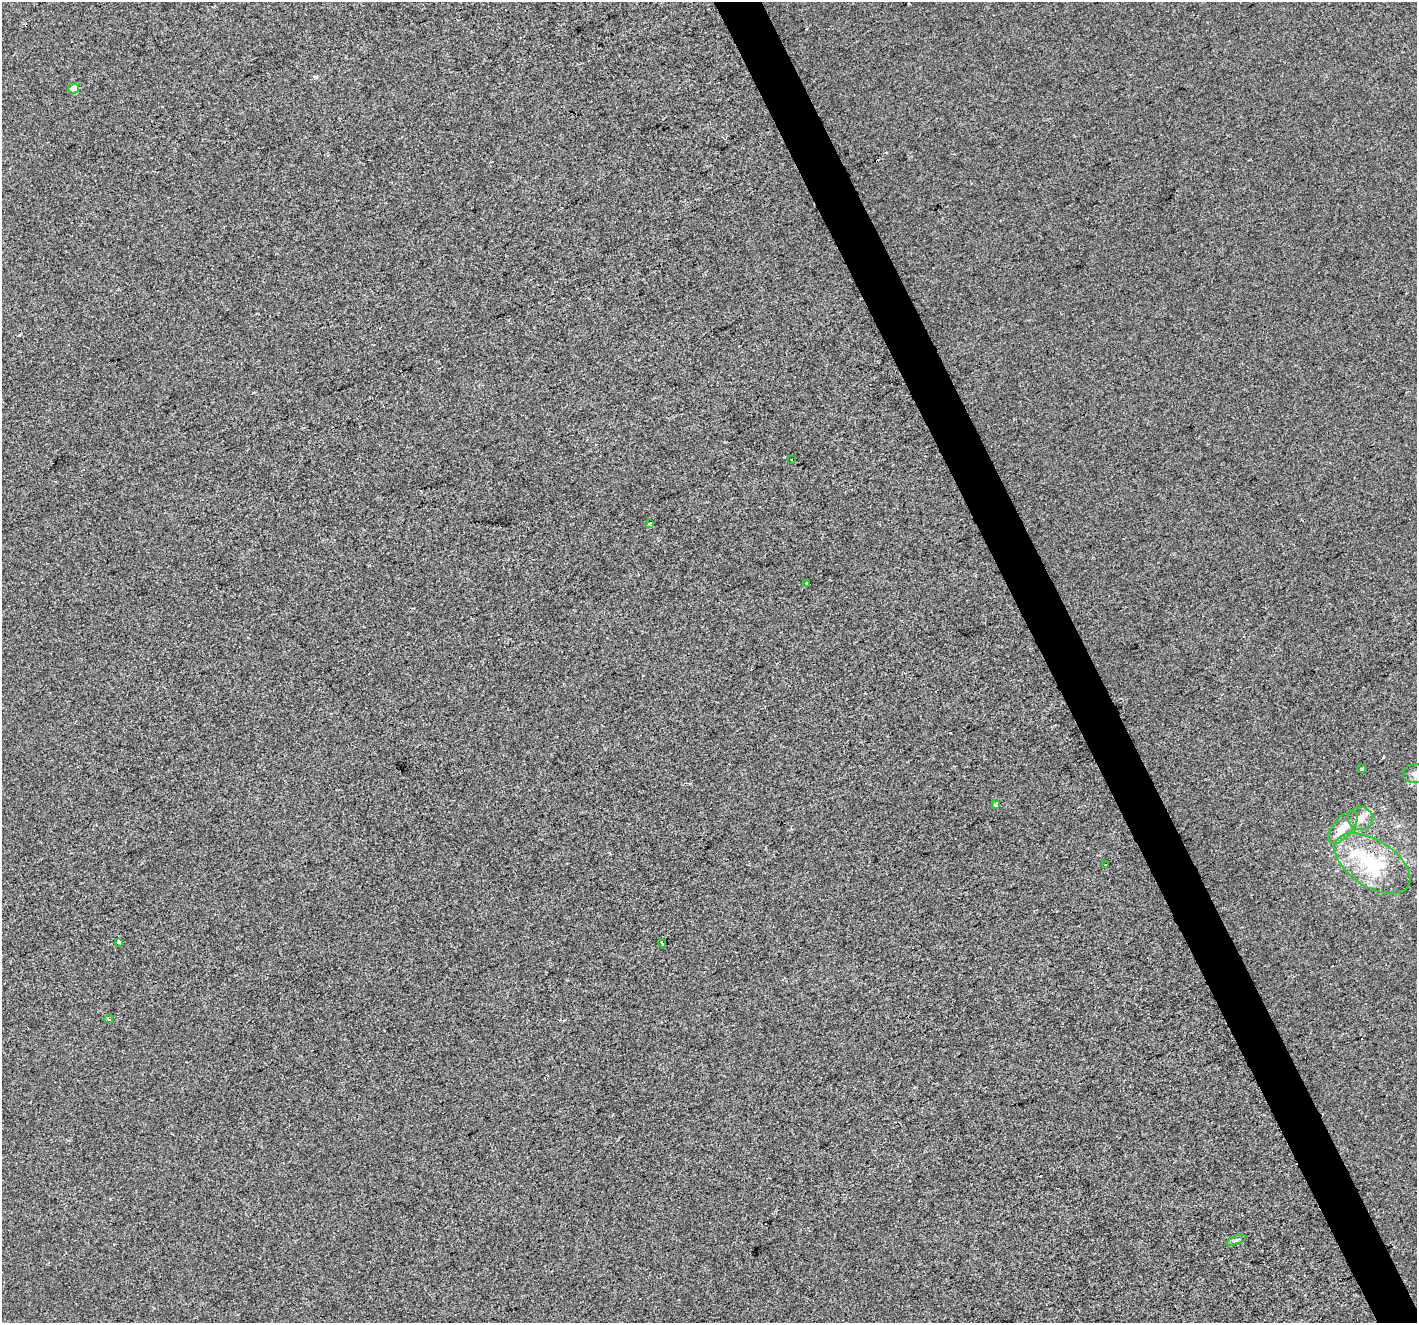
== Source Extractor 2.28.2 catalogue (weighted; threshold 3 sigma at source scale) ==
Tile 6 of 4 x 4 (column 2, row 2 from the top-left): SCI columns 1417-2831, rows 2791-4111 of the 5660 x 5522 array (HDU 1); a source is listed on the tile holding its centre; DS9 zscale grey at full resolution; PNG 1419 x 1325 px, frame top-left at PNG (2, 2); each listed source drawn as its Kron ellipse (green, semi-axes under 4 px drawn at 4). Shown black and unused: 3% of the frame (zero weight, under 2 of 3 exposures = <1% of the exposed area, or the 3 px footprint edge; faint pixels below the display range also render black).
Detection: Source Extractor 2.28.2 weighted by HDU 2 'WHT'; one run over the whole footprint, this tile lists its part. Background 9.17e-04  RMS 0.0057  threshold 0.0255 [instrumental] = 3 sigma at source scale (4.5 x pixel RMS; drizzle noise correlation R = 1.50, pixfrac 1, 0.0396/0.0396 arcsec/px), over >= 5 px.
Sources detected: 20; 5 cosmic-ray / hot-pixel residue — neither listed nor drawn; the other 15 listed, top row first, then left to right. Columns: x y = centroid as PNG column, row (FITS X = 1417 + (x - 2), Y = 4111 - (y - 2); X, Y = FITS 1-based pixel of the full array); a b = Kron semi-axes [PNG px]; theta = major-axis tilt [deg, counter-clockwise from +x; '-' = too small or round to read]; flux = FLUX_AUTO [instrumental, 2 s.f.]
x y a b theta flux
74 88 5 5 - 5.2
791 460 2 2 - 0.54
649 523 4 2 - 0.67
807 583 3 3 - 1.7
1362 769 4 3 - 6.8
1415 774 11 9 2 3
996 805 3 3 - 4.6
1360 818 12 11 - 4.9
1343 827 20 9 51 6.6
1372 863 43 23 -33 38
1106 865 3 3 - 4.3
118 942 3 3 - 1.7
662 943 4 3 - 6.3
109 1019 4 3 - 0.73
1236 1240 10 3 21 1
Overlapping masked pixels (flux is a lower limit): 1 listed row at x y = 1372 863
Isophote crosses this tile's border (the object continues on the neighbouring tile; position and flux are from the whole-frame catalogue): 1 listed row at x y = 1415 774
Unlisted compact peaks at least as high as the median listed source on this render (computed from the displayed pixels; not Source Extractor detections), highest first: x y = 316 77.